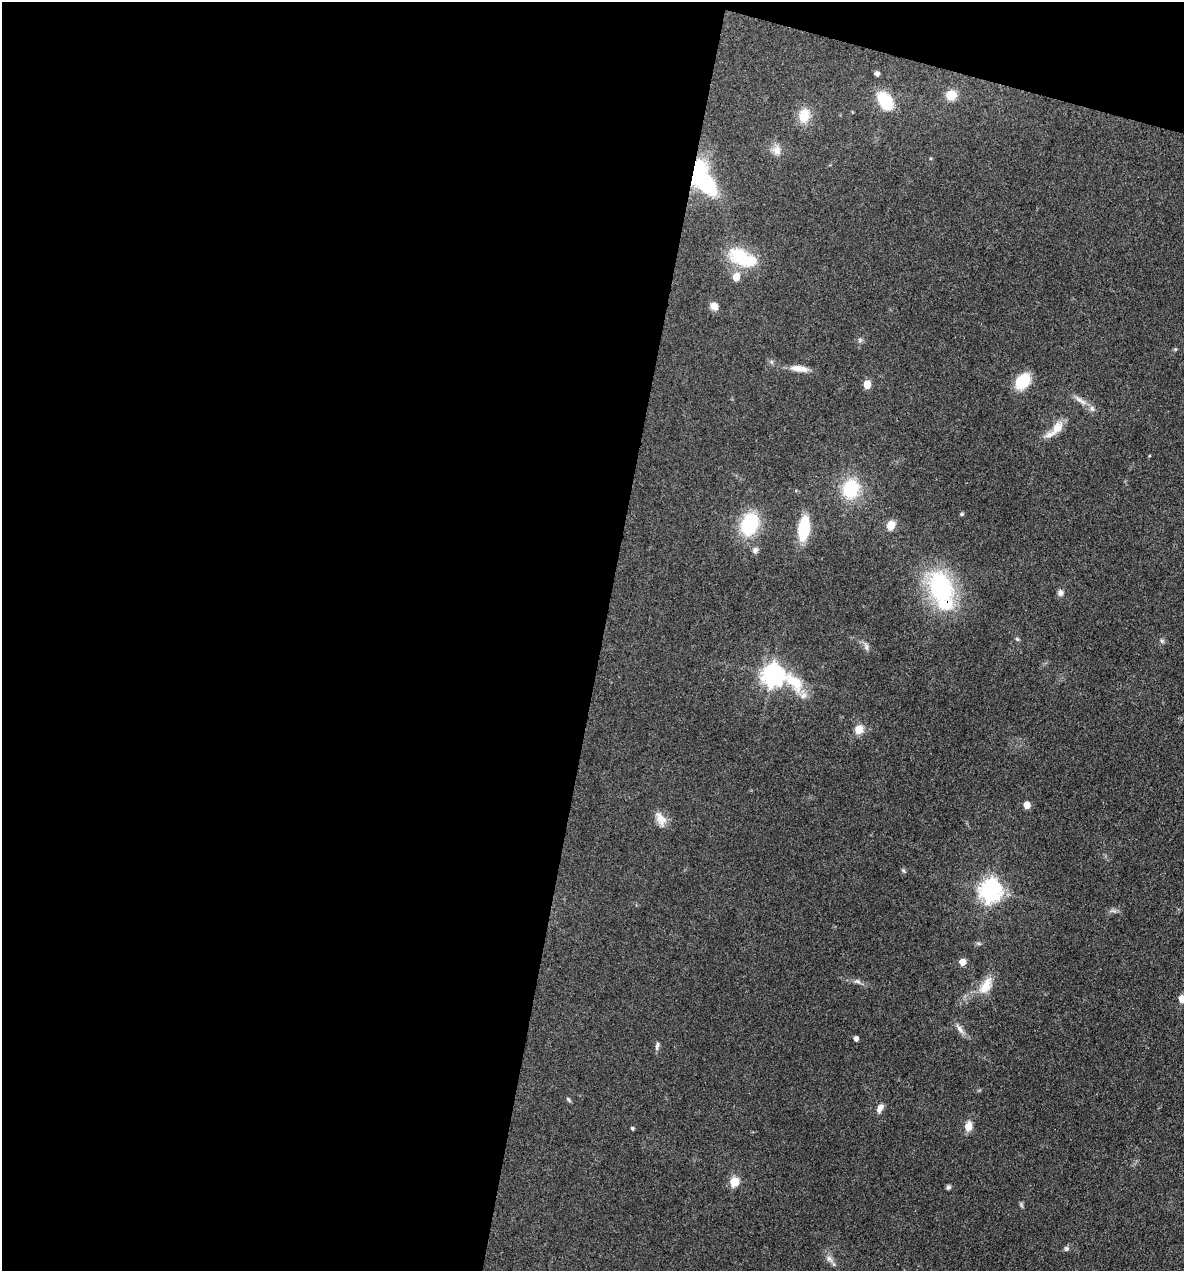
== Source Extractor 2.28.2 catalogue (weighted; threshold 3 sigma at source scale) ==
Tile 1 of 4 x 4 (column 1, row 1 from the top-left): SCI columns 246-1427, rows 3809-5077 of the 5096 x 5079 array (HDU 1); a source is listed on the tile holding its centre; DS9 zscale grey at full resolution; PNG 1186 x 1273 px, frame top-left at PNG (2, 2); no overlay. Shown black and unused: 53% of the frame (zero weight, under 3 of 4 exposures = <1% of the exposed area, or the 3 px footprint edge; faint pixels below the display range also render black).
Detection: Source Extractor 2.28.2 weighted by HDU 2 'WHT'; one run over the whole footprint, this tile lists its part. Background 0.0807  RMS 0.0067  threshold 0.03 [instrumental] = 3 sigma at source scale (4.5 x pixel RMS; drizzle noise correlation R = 1.50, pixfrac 1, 0.05/0.05 arcsec/px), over >= 5 px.
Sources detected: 54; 2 inside a brighter object's white glare — not listed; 1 inside a brighter listed object's ellipse — not listed separately; the other 51 listed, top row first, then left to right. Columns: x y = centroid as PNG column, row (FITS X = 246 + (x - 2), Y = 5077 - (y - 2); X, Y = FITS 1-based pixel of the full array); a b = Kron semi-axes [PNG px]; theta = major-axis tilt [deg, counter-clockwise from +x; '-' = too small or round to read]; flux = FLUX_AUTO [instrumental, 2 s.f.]
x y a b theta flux
877 74 4 4 - 2.6
951 95 9 8 - 12
885 101 14 9 -56 36
804 115 16 11 78 12
777 150 13 11 85 4.9
707 184 20 13 -49 51
740 257 24 16 -37 31
736 277 10 8 66 6.2
714 306 10 8 -46 4.5
860 340 6 5 - 1.2
1175 349 5 4 - 0.72
799 368 24 7 -7 6.7
1023 381 16 11 50 22
867 384 5 5 - 13
1079 400 12 6 -33 3.3
1092 409 9 6 -63 2.2
1057 428 21 12 54 9.3
850 489 15 12 72 38
961 514 5 4 - 1.1
750 524 19 14 69 47
891 525 9 7 61 7.8
804 529 17 8 82 39
755 550 8 8 - 2.2
940 588 36 24 -68 79
1060 593 8 7 - 2.3
1017 639 5 5 - 1
1162 641 6 4 -71 1
866 647 11 4 -79 1.7
773 675 12 8 -20 440
803 695 11 8 45 3.9
859 729 8 8 - 8.5
1027 805 5 5 - 10
661 819 19 11 -57 6.7
903 870 6 4 -20 0.86
990 890 8 7 - 460
962 962 5 5 - 9
858 981 11 5 -22 2.1
986 986 26 13 59 11
1182 999 5 5 - 11
960 1029 14 6 -53 3.4
856 1038 4 4 - 3
657 1046 11 4 80 1.9
568 1100 8 4 -46 1
880 1108 11 7 61 3.6
968 1126 10 8 80 6
632 1128 4 3 - 1.1
734 1182 5 5 - 30
949 1187 6 6 - 1.4
1021 1205 7 4 -66 1.1
1066 1249 7 5 69 1.3
829 1259 11 7 -48 3.1
Overlapping masked pixels (flux is a lower limit): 1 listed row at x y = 940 588
Isophote crosses this tile's border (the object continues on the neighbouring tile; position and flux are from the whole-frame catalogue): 1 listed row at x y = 1182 999